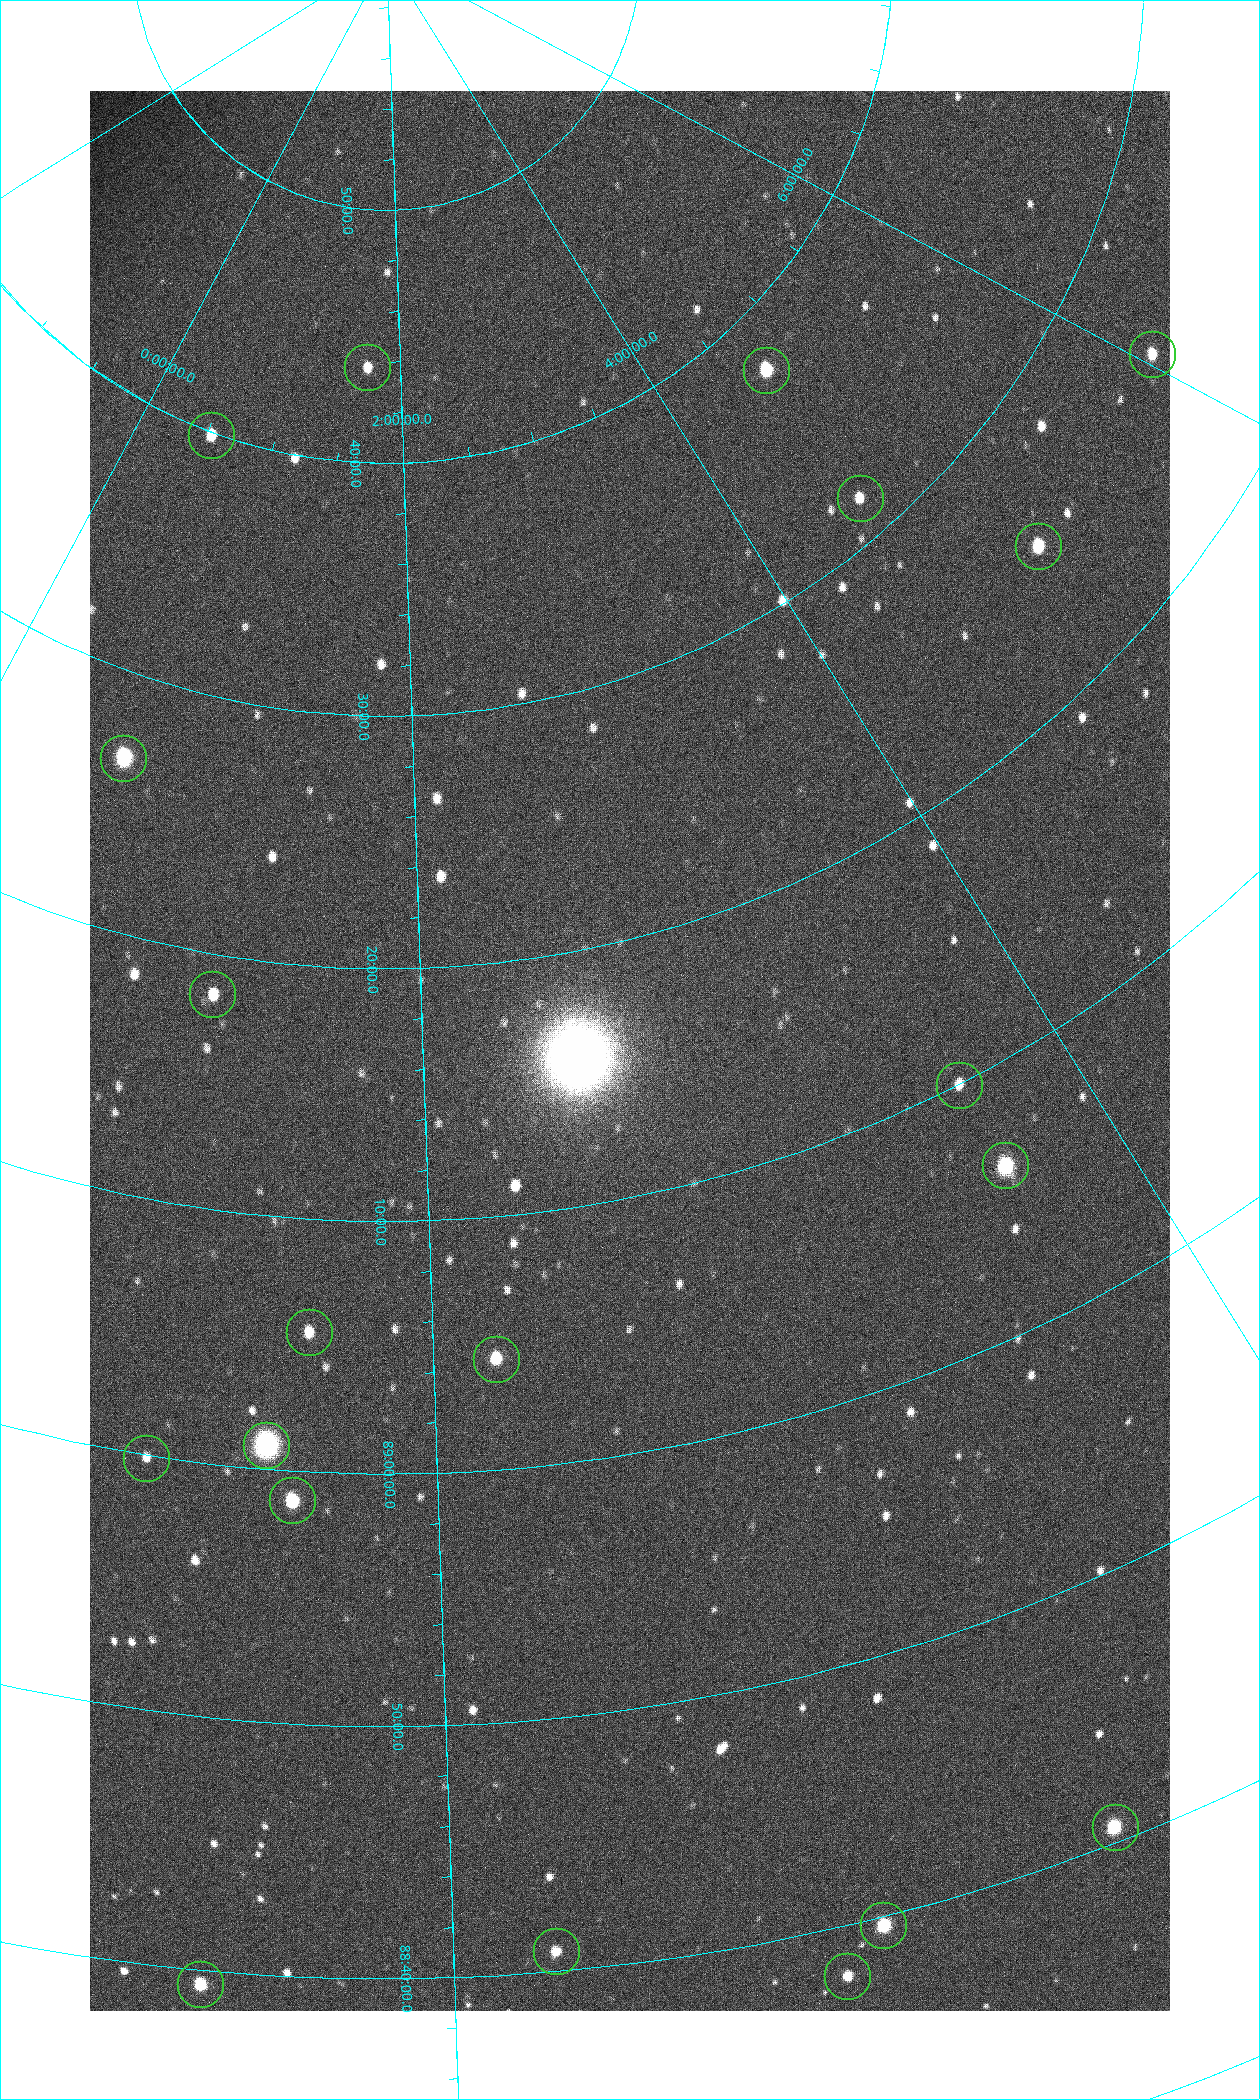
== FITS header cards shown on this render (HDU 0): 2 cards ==
NAXIS1  =                 1080 / length of data axis 1
NAXIS2  =                 1920 / length of data axis 2

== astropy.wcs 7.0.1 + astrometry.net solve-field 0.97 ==
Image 1080 x 1920 px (HDU 0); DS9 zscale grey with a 90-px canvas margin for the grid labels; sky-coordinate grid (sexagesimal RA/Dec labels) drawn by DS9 from the SOLVED WCS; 20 Tycho-2 reference stars matched to detected sources circled (green)
Header WCS: none
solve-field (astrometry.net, Tycho-2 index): SOLVED blind (the file carries no WCS)
Solved WCS: RA---TAN-SIP/DEC--TAN-SIP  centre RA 02:42:31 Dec +89:16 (40.63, +89.26 deg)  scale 2.37 arcsec/px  FOV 42.7' x 76.0'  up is +13 deg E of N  parity flipped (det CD > 0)
(file carries no celestial WCS; the grid is the blind solution)
Tycho-2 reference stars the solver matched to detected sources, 20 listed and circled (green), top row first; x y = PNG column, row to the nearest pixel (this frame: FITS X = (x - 90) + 1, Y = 1920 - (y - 91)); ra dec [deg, ICRS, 3 dp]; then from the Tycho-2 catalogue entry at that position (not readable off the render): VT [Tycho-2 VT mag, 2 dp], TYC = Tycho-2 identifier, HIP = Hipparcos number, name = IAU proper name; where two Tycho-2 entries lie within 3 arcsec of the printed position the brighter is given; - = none
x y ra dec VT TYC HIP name
1152 354 90.669 +89.431 10.31 4630-104-1 - -
367 367 25.399 +89.729 11.04 4627-64-1 - -
766 370 70.692 +89.630 9.34 4629-37-1 - -
211 435 7.906 +89.665 10.51 4627-6-1 - -
860 498 69.250 +89.526 11.02 4629-45-1 - -
1038 546 75.971 +89.421 9.41 4629-33-1 - -
123 758 9.931 +89.444 8.22 4627-49-1 3128 -
212 994 18.559 +89.307 10.52 4627-75-1 - -
959 1085 55.017 +89.166 11.19 4628-70-1 - -
1005 1165 55.225 +89.105 8.15 4628-68-1 17195 -
309 1332 24.867 +89.092 10.76 4627-125-1 - -
496 1359 32.549 +89.073 9.84 4628-149-1 - -
266 1445 23.461 +89.016 6.47 4627-259-1 7283 -
146 1458 19.000 +88.998 11.53 4627-46-1 - -
292 1500 24.587 +88.980 9.00 4627-86-1 - -
1115 1827 49.382 +88.676 8.64 4628-25-1 - -
883 1925 42.246 +88.661 8.90 4628-20-1 - -
556 1951 32.945 +88.680 10.72 4628-99-1 - -
847 1976 40.943 +88.634 10.89 4628-71-1 - -
200 1984 22.838 +88.657 9.18 4627-37-1 - -